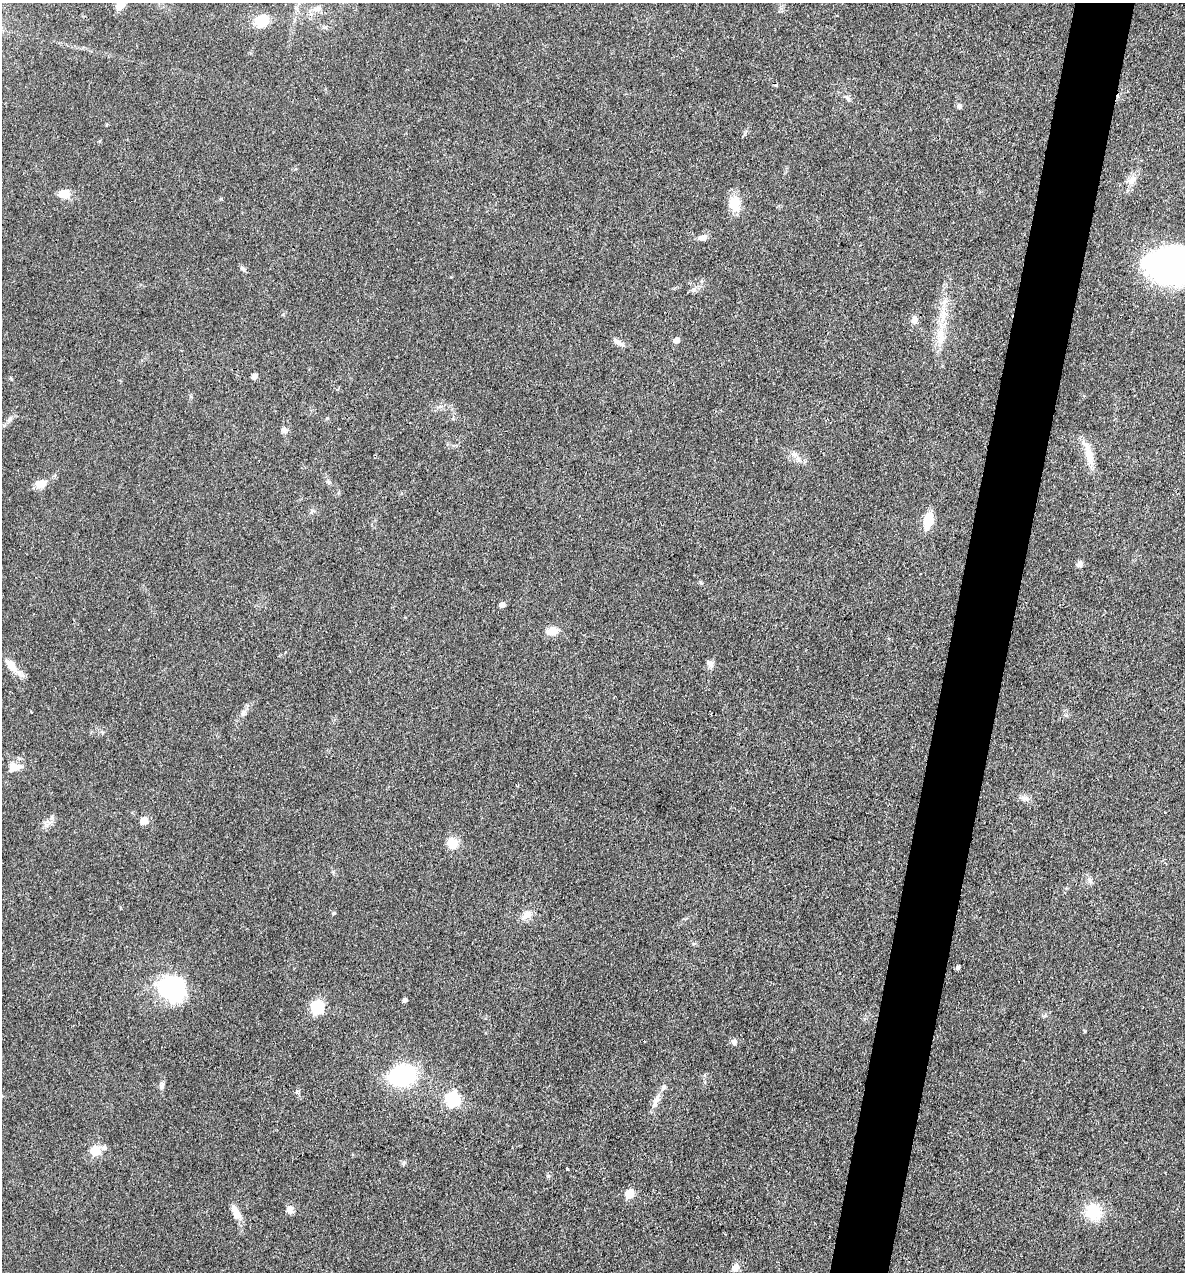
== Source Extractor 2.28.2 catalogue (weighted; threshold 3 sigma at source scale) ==
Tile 10 of 4 x 4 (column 2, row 3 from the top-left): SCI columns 1428-2610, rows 1272-2541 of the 5098 x 5081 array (HDU 1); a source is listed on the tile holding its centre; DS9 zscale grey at full resolution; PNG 1187 x 1274 px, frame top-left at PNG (2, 3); no overlay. Shown black and unused: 5% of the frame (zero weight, under 3 of 4 exposures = <1% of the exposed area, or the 3 px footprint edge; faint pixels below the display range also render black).
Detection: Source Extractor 2.28.2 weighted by HDU 2 'WHT'; one run over the whole footprint, this tile lists its part. Background 0.078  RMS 0.0068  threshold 0.0305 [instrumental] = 3 sigma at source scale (4.5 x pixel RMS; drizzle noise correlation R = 1.50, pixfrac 1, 0.05/0.05 arcsec/px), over >= 5 px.
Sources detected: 55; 2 inside a brighter object's white glare — not listed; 2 inside a brighter listed object's ellipse — not listed separately; the other 51 listed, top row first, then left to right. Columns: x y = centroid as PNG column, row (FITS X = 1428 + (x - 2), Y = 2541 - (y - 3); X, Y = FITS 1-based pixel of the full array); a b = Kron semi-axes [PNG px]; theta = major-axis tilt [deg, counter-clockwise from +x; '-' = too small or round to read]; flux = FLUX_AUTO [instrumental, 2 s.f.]
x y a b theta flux
120 5 12 9 62 6.2
317 8 12 7 26 3.6
262 21 14 12 33 16
848 98 9 5 -64 1.7
959 106 7 6 - 1.8
1131 181 12 10 56 5
64 194 13 9 8 8.4
734 204 18 13 -85 13
703 238 12 7 22 3.3
242 268 10 4 -45 1.4
1170 268 43 34 -27 210
943 312 20 9 -81 9.3
914 320 9 8 - 3.3
940 337 24 11 -84 12
676 340 6 5 - 4.3
619 343 15 6 -29 3
254 376 5 4 - 4.1
9 419 10 5 42 2.5
284 430 10 6 -72 2
1089 454 36 9 -73 12
328 482 6 4 -70 1.1
41 484 16 10 10 5.9
928 520 13 7 76 21
1080 564 7 7 - 2.6
502 605 5 5 - 3.2
552 631 14 10 4 7.1
710 663 10 8 -43 2.9
11 665 21 10 -50 9.2
243 713 9 7 56 2.3
14 767 18 12 6 6.7
1025 798 11 7 -6 2.9
144 820 11 9 7 4.4
452 843 13 12 - 9
1090 881 10 5 -67 2.1
527 915 13 9 41 5.7
958 968 5 5 - 1.5
168 988 30 22 -42 68
404 1000 5 4 - 2.1
316 1007 7 6 - 91
734 1042 8 7 - 2.5
401 1076 20 14 15 90
452 1099 7 6 - 120
656 1101 25 7 69 5.7
104 1148 8 6 -14 2.1
95 1151 6 6 - 30
567 1169 3 3 - 1.4
629 1194 6 5 - 24
289 1210 10 9 - 3.4
1094 1212 18 16 -64 22
237 1214 15 10 -62 5.8
735 1268 13 8 60 3.3
Overlapping masked pixels (flux is a lower limit): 1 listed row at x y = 1170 268
Isophote crosses this tile's border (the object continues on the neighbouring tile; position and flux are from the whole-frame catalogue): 2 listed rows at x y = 120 5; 1170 268
Unlisted compact peaks at least as high as the median listed source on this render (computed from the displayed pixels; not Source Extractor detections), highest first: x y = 162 1086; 334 913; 548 1176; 1085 1031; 701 583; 52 818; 404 1162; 297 1092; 47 825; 327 418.